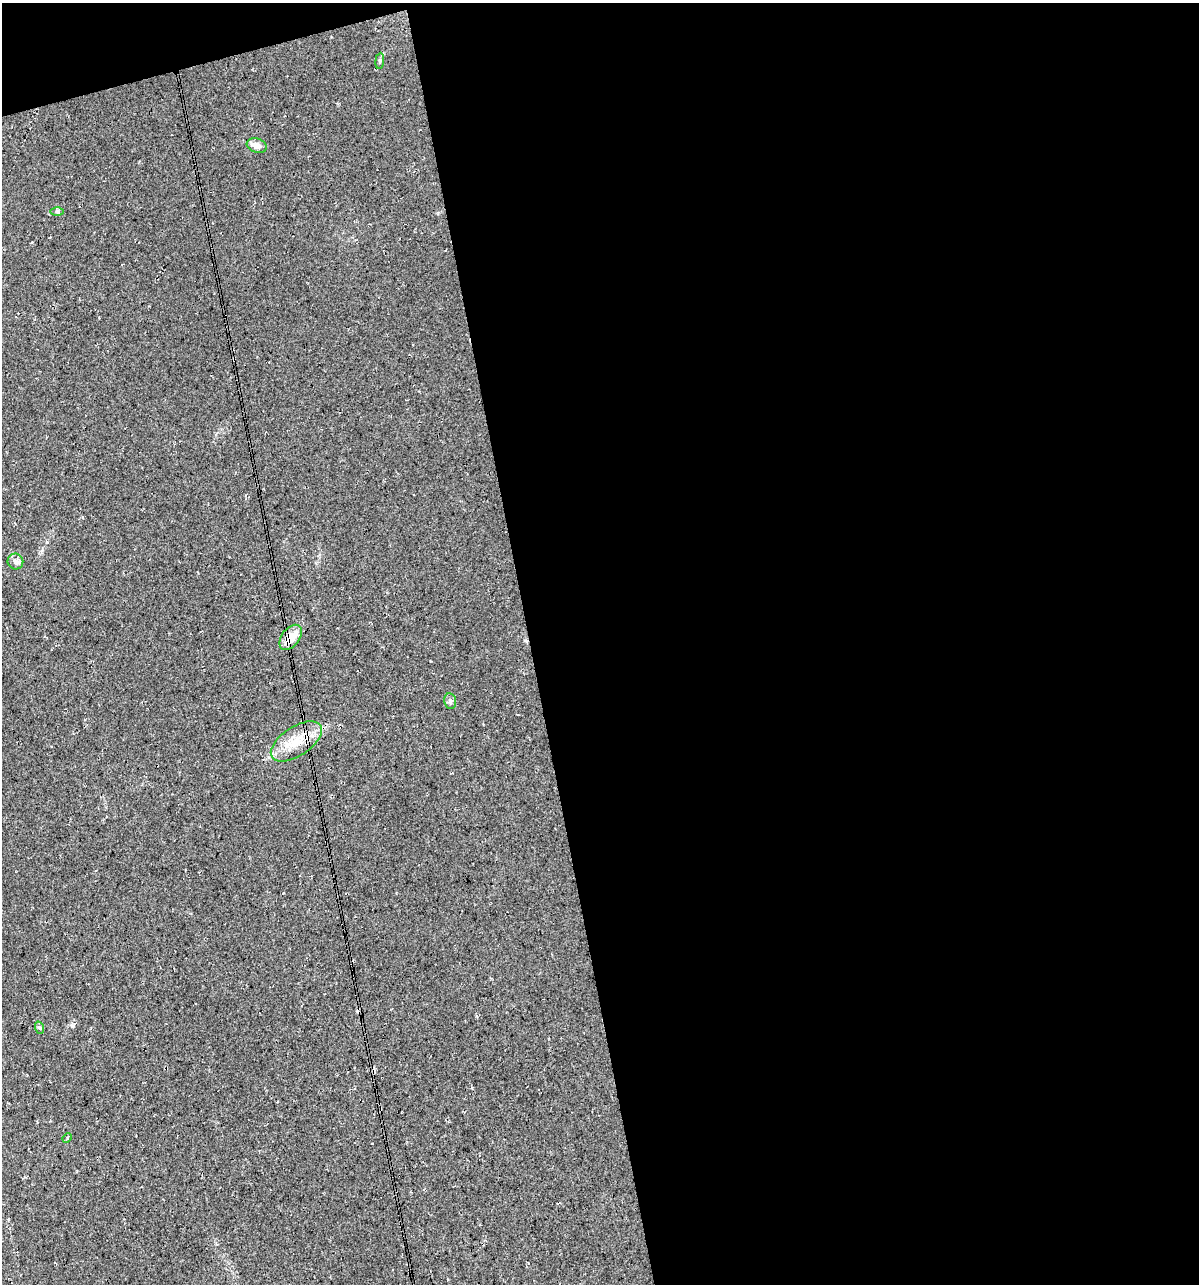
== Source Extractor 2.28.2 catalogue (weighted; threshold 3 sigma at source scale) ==
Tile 4 of 4 x 4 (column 4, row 1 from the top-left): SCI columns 3636-4832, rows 3848-5129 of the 4927 x 5129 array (HDU 1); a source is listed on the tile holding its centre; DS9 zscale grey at full resolution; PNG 1201 x 1286 px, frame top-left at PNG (2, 3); each listed source drawn as its Kron ellipse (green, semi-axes under 4 px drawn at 4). Shown black and unused: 58% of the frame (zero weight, under 3 of 4 exposures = <1% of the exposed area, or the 3 px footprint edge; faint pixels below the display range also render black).
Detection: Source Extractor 2.28.2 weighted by HDU 2 'WHT'; one run over the whole footprint, this tile lists its part. Background 0.0217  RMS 0.008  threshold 0.0359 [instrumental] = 3 sigma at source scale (4.5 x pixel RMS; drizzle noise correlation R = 1.50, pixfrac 1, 0.0396/0.0396 arcsec/px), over >= 5 px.
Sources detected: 9; all 9 listed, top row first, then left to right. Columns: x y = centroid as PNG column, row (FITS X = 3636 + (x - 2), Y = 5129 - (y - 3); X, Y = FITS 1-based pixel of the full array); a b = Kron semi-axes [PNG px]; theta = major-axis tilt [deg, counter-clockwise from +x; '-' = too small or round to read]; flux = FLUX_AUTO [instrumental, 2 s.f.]
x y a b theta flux
380 61 8 4 83 1.4
257 146 10 7 -19 6.3
57 212 6 4 -1 1.4
15 561 8 7 - 3.2
291 637 14 9 52 13
450 701 8 6 -80 2.1
296 741 29 14 33 20
40 1028 6 4 -71 1.1
67 1138 5 3 - 1.1
Overlapping masked pixels (flux is a lower limit): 1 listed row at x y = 291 637